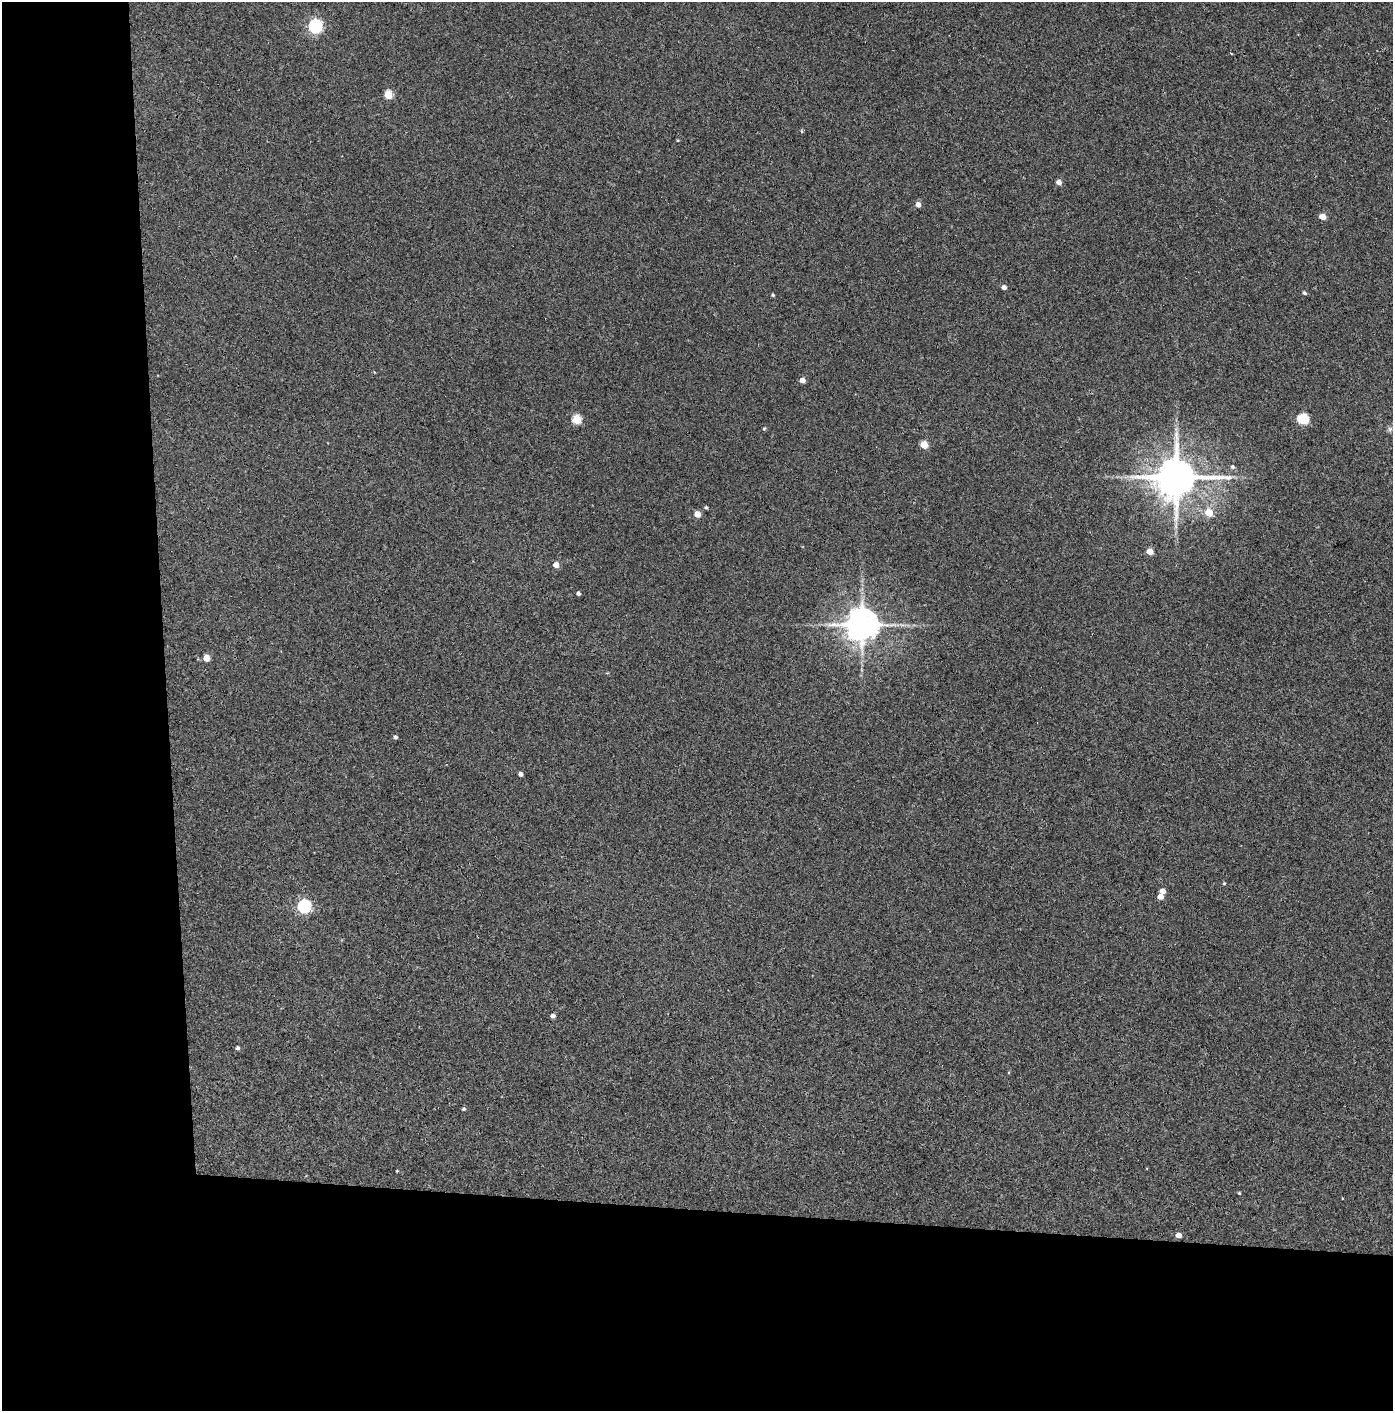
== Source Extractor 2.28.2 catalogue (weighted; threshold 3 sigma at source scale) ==
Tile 7 of 3 x 3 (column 1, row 3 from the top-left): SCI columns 75-1465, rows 5-1413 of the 4319 x 4236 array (HDU 1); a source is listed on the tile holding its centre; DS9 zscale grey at full resolution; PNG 1395 x 1413 px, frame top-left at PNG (2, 2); no overlay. Shown black and unused: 24% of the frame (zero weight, under 3 of 4 exposures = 6% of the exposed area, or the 3 px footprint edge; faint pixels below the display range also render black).
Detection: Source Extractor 2.28.2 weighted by HDU 2 'WHT'; one run over the whole footprint, this tile lists its part. Background 0.072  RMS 0.0055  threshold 0.0248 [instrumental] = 3 sigma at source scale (4.5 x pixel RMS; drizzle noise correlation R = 1.50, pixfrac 1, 0.05/0.05 arcsec/px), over >= 5 px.
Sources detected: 40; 1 long thin detection or spike segment (spike, bleed or trail) — not listed; the other 39 listed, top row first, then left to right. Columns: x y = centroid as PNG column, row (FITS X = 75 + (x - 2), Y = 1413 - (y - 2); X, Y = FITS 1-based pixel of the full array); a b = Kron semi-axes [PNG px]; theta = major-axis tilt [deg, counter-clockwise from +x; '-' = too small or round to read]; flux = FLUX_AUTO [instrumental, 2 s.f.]
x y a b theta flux
315 26 6 6 - 110
1231 53 4 2 - 0.41
388 95 5 5 - 18
802 131 6 4 -88 0.62
1059 182 4 4 - 3.6
918 204 5 4 - 3.5
1322 217 5 4 - 6.5
1004 287 4 4 - 2.5
1304 293 4 4 - 1.2
773 295 4 4 - 0.7
802 380 4 4 - 4.4
576 419 5 5 - 25
1303 419 6 5 - 46
764 429 5 4 - 0.71
1390 429 7 7 - 1.5
924 445 5 4 - 15
1232 467 6 5 - 1.2
1176 477 12 10 2 2200
706 507 4 4 - 0.93
1209 513 6 5 - 11
697 514 4 4 - 7.3
1176 526 7 4 -89 1.3
1150 551 5 4 - 7.4
556 565 4 4 - 5.3
578 594 4 4 - 1.5
862 625 9 9 - 1200
206 658 5 4 - 7.6
395 737 4 4 - 1.4
520 774 4 4 - 2.1
1224 883 4 4 - 0.53
1163 891 5 4 - 4.1
1160 896 4 4 - 4.8
304 906 6 6 - 97
553 1016 5 4 - 1.8
237 1048 4 4 - 1.2
463 1109 5 4 - 0.91
397 1171 3 3 - 0.41
1239 1193 3 3 - 0.55
1178 1235 5 4 - 3.2